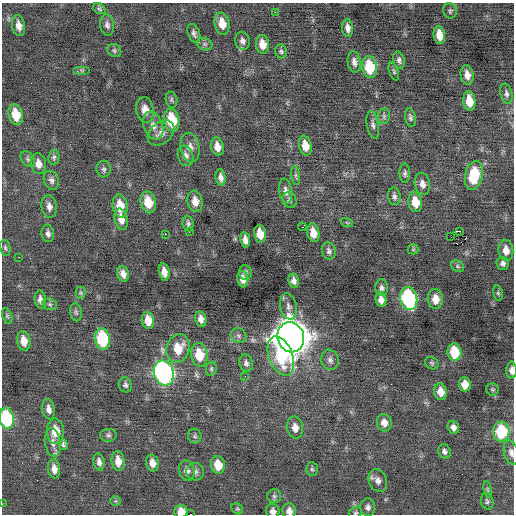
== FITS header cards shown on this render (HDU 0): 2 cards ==
NAXIS1  =                  512 / Axis length
NAXIS2  =                  512 / Axis length

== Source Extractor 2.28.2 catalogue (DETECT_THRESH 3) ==
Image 512 x 512 px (HDU 0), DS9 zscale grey, 1 PNG px = 1 image px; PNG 516 x 516 px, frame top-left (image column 1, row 512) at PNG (2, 3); each listed source drawn as its Kron ellipse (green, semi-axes under 4 px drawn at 4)
Background -0.0279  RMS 0.73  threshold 2.19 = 3 sigma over >= 5 px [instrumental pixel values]
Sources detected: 143; all 143 listed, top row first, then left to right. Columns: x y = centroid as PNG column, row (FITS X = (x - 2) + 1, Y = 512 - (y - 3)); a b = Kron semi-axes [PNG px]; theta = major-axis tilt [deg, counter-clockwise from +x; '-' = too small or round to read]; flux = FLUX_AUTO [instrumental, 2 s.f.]
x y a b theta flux
99 9 7 5 -34 91
450 11 8 6 -74 110
275 12 2 2 - 180
222 24 11 7 -78 660
107 25 11 7 -82 190
19 26 10 6 -80 330
348 28 9 5 -84 230
194 33 10 6 -68 150
439 35 9 5 -82 600
242 41 9 7 -76 190
205 44 8 6 -21 120
262 44 9 6 -82 550
114 51 7 6 - 99
281 51 7 5 -71 100
399 60 9 5 -74 150
354 62 11 6 -80 240
370 67 11 7 -81 2000
82 70 8 4 0 87
394 71 9 4 -72 94
467 75 10 6 -79 370
506 94 10 6 -77 160
171 100 8 5 -79 110
469 101 10 6 -83 790
145 110 13 8 -83 520
16 115 10 7 -76 980
384 116 8 6 80 140
410 117 9 5 -79 120
172 120 11 7 -80 1900
373 125 14 6 -80 190
153 126 14 9 -70 380
161 133 15 10 40 360
305 146 10 6 -78 570
217 147 9 6 -78 440
190 148 15 9 -78 420
185 156 10 7 -72 240
54 157 7 5 80 110
28 159 9 6 -53 140
38 164 10 7 -78 350
104 169 8 7 - 130
405 173 9 5 -89 130
296 176 10 3 -82 99
474 176 14 8 78 2100
221 177 8 5 -83 220
51 180 10 7 -67 180
422 184 11 7 -80 300
286 191 12 6 -81 260
394 196 9 6 -81 150
289 200 8 6 -61 130
195 201 11 7 -81 430
148 202 11 7 -76 950
415 202 10 6 -82 820
120 206 12 7 -82 880
49 207 12 7 -81 280
121 219 11 6 -77 400
347 223 6 4 -20 66
188 224 7 5 -85 130
302 227 4 2 - 340
460 231 3 2 - 14000
189 232 2 2 - 120
48 233 9 6 -80 180
313 233 9 6 -79 610
165 234 2 2 - 280
260 234 9 6 -80 700
451 237 2 2 - 16
245 240 8 5 -80 270
5 248 8 5 -79 100
413 249 5 5 - 63
506 250 10 7 -83 450
329 251 8 7 - 160
19 257 2 2 - 390
503 263 6 6 - 170
457 266 7 5 -37 93
164 272 8 5 -79 390
245 272 7 6 - 150
123 274 8 6 -70 290
243 279 8 5 -84 330
294 281 7 5 -80 240
382 288 8 6 -86 150
81 293 6 5 - 71
498 293 7 5 -80 84
409 298 11 8 -77 6800
381 299 7 5 -84 340
435 299 10 7 -86 530
40 300 9 5 -79 220
50 304 7 5 -20 100
288 306 13 8 -79 270
76 312 9 5 -80 120
7 316 8 5 -69 87
201 319 8 5 -78 280
148 320 8 6 -81 620
238 336 8 7 - 150
291 337 15 13 -73 100000
102 339 11 7 -80 3200
24 341 10 6 -81 530
178 348 14 11 72 1000
454 352 9 7 -81 1600
199 355 12 8 -82 1300
281 356 20 12 -69 2500
330 360 10 8 -70 220
246 363 9 6 -75 180
432 363 7 6 - 90
211 369 7 5 77 89
512 370 9 5 -90 260
164 373 12 10 -73 14000
245 376 2 2 - 26
465 384 7 6 - 550
125 385 7 6 - 140
492 390 6 6 - 88
440 392 8 6 -81 520
48 409 10 6 -80 260
7 419 10 7 -79 3500
384 423 9 7 -80 370
295 427 11 8 -79 370
453 427 7 5 -73 230
55 431 13 8 -89 780
501 432 10 8 -90 2400
108 435 8 6 3 130
195 436 7 6 - 110
53 442 14 8 -82 310
63 444 5 3 - 100
444 451 7 6 - 150
511 452 12 7 -76 230
118 461 10 6 -84 510
99 462 9 5 -79 210
152 463 8 6 -75 340
218 465 9 7 -78 770
54 469 9 6 -82 340
312 469 7 6 - 96
187 471 10 7 -77 260
195 472 9 8 - 190
378 480 12 9 -69 290
488 489 8 4 -81 79
274 496 7 7 - 110
116 501 5 4 - 58
487 501 8 6 -75 120
2 504 2 2 - 320
368 507 9 7 -87 180
237 509 6 5 - 70
273 511 7 6 - 210
289 511 8 6 -82 270
181 512 7 6 - 570
355 513 7 5 28 86
190 514 3 2 - 1500
At the frame edge (FLAGS 8, measured only in part): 9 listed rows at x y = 512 370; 7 419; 511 452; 2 504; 273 511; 289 511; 181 512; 355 513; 190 514